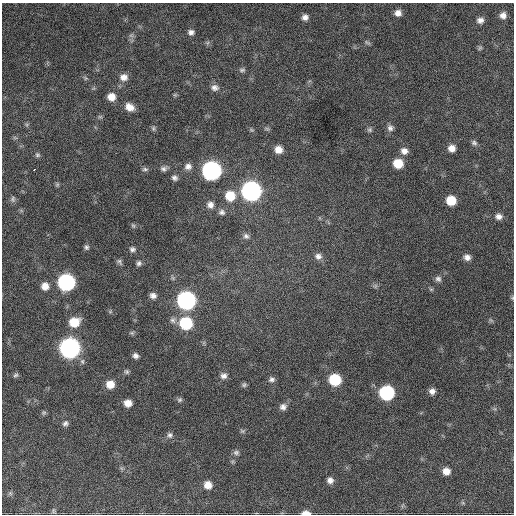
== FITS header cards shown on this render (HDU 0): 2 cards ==
NAXIS1  =                  512 / Axis length
NAXIS2  =                  512 / Axis length

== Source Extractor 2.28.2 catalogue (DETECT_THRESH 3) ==
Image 512 x 512 px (HDU 0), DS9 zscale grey, 1 PNG px = 1 image px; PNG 516 x 516 px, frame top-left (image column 1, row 512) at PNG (2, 3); no overlay
Background 653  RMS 26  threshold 77.1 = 3 sigma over >= 5 px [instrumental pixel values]
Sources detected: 87; all 87 listed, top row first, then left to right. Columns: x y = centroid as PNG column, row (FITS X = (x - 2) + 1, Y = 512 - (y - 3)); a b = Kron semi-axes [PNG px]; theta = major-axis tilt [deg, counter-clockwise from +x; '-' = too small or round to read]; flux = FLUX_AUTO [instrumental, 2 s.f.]
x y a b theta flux
398 13 7 7 - 10000
503 15 7 7 - 9400
305 17 7 7 - 8100
480 20 8 7 - 8000
191 32 7 6 - 6500
131 35 7 4 -1 3500
367 43 9 4 -31 3000
480 48 6 5 - 2700
242 70 9 5 1 3800
124 77 10 9 - 12000
85 78 7 4 -72 2400
215 88 10 8 -4 7800
175 95 6 4 -17 2000
111 97 8 7 - 16000
129 107 9 7 -30 16000
100 117 7 4 0 2500
153 128 7 5 -84 3100
390 128 8 8 - 6600
267 129 7 4 -1 2700
252 130 6 4 -42 2400
370 130 7 6 - 3600
474 143 8 6 -19 4500
452 148 7 7 - 13000
278 150 8 7 - 16000
404 151 9 8 - 11000
37 155 6 6 - 3200
398 164 9 8 - 35000
188 166 10 9 - 9400
34 169 3 2 - 2700
145 169 8 5 8 3800
164 169 8 6 5 5600
211 171 9 9 - 740000
174 178 7 6 - 5500
57 185 7 5 78 2600
251 191 10 9 - 780000
230 196 10 9 - 39000
13 199 8 6 82 4200
451 200 8 7 - 37000
210 205 9 8 - 9100
222 212 8 7 - 5600
499 216 9 7 -1 8400
133 226 7 5 -62 2800
246 236 8 7 - 5300
86 247 6 5 - 4000
132 249 8 7 - 5200
318 256 9 8 - 8200
467 257 8 7 - 8800
119 262 9 5 -53 3900
139 263 7 6 - 4700
438 279 8 7 - 5400
66 282 9 9 - 400000
45 286 8 7 - 15000
375 286 6 5 - 3200
153 296 7 6 - 7600
512 298 6 3 72 2000
186 300 9 9 - 620000
173 320 9 7 -52 6000
491 320 8 3 -45 2100
74 322 10 8 17 37000
186 323 9 9 - 110000
132 333 7 5 7 2800
70 348 10 9 - 920000
135 356 6 5 - 6000
127 372 7 5 -45 3300
16 375 7 5 18 3500
224 376 8 7 - 7500
272 379 8 7 - 5800
335 380 8 8 - 82000
110 384 8 8 - 20000
244 385 7 6 - 3500
432 391 6 6 - 8300
387 393 9 8 - 230000
179 400 7 5 31 3200
128 403 7 6 - 15000
283 407 9 8 - 8000
44 413 7 6 - 2900
65 423 7 6 - 5100
242 431 7 5 -43 3000
170 435 8 7 - 5600
236 452 8 6 0 4600
446 471 8 7 - 15000
330 480 7 7 - 7800
208 485 8 8 - 17000
10 493 6 5 - 3000
463 503 6 4 -19 2300
53 511 7 5 -89 3000
306 513 8 4 0 13000
At the frame edge (FLAGS 8, measured only in part): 2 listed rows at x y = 512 298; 306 513